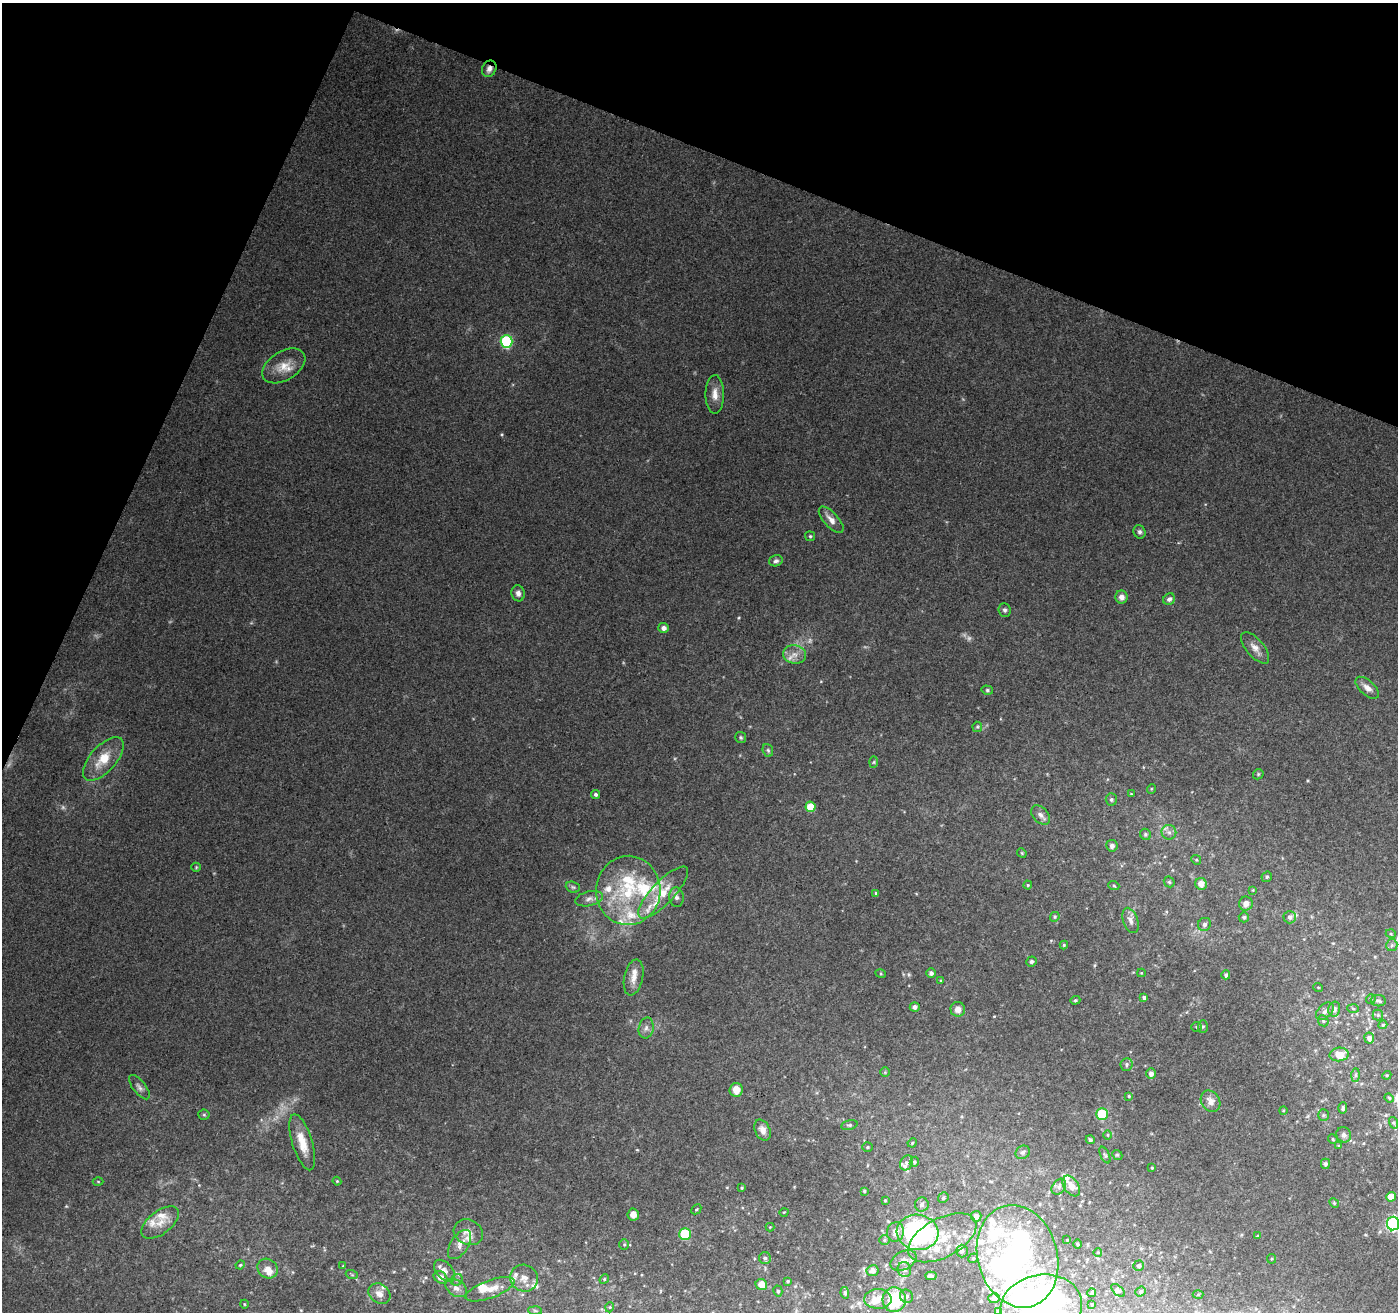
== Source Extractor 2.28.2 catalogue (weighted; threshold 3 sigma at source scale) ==
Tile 2 of 4 x 4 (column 2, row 1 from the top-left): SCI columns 1409-2804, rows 4206-5515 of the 5599 x 5726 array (HDU 1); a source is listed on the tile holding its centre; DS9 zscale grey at full resolution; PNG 1400 x 1314 px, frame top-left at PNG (2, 3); each listed source drawn as its Kron ellipse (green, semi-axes under 4 px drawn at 4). Shown black and unused: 20% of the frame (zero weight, under 3 of 4 exposures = <1% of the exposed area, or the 3 px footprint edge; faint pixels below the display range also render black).
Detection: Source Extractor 2.28.2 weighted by HDU 2 'WHT'; one run over the whole footprint, this tile lists its part. Background 0.175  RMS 0.0072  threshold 0.0325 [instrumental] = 3 sigma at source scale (4.5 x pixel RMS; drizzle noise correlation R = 1.50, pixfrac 1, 0.0396/0.0396 arcsec/px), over >= 5 px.
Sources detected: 225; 4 too faint to see at this stretch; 4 inside a brighter object's white glare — neither listed nor drawn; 33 inside a brighter listed object's ellipse — not listed separately; the other 184 listed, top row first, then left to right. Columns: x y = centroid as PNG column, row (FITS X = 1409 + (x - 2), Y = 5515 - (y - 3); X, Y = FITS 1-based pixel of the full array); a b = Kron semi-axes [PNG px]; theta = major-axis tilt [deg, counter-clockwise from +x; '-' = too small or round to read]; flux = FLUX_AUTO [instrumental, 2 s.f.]
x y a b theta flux
489 69 8 7 - 3.7
507 341 6 6 - 70
284 366 24 14 32 12
715 394 19 9 -90 7.5
831 520 16 7 -48 5.9
1139 532 7 6 - 2
810 536 5 5 - 1.1
776 561 7 5 17 2
518 593 8 6 -80 2.8
1121 597 6 6 - 3.7
1169 599 6 5 - 2.2
1005 610 7 6 - 1.9
663 628 5 5 - 3.2
1255 648 19 8 -50 6.1
794 654 11 9 -10 5.9
1367 688 14 7 -42 4.9
987 690 6 4 -15 1.2
977 727 5 5 - 1
741 737 5 5 - 1.2
768 750 6 5 - 1.3
103 759 27 13 48 18
874 762 6 4 88 0.87
1258 774 6 4 47 0.92
1151 789 5 3 - 0.62
596 794 4 4 - 1.9
1131 794 4 3 - 0.64
1111 799 6 5 - 1.4
810 807 5 5 - 17
1041 815 11 7 -45 3.3
1169 832 7 7 - 3.1
1145 834 6 5 - 1.4
1112 846 6 5 - 3.2
1022 853 5 4 - 0.78
1196 860 5 4 - 0.88
196 867 5 4 - 0.84
1267 877 5 5 - 1.1
1169 882 6 5 - 1.1
1201 884 6 5 - 5.6
1028 885 4 4 - 0.86
1114 886 5 3 - 0.85
573 887 7 5 -21 1.5
628 890 34 32 88 60
1253 890 4 4 - 0.6
663 892 34 11 46 20
876 893 4 3 - 1.1
676 897 10 7 -86 3
589 899 14 7 12 4.2
1246 904 7 6 - 4.6
1055 917 5 4 - 0.95
1244 917 5 5 - 1.2
1290 917 6 6 - 2.5
1130 920 13 7 -71 3.7
1204 924 7 6 - 2.4
1391 934 5 3 - 0.75
1064 945 4 4 - 0.95
1392 945 6 5 - 1.6
1031 961 5 5 - 1.5
931 973 5 5 - 2.2
1141 973 4 4 - 0.64
881 974 5 3 - 0.78
1226 975 4 4 - 1.9
634 977 18 9 78 7.3
941 981 4 4 - 0.77
1318 987 5 3 - 0.6
1144 997 4 4 - 2.2
1371 999 5 4 - 1.1
1075 1000 5 4 - 0.93
1378 1001 7 5 -7 1.7
915 1007 5 4 - 2.2
1353 1008 6 4 -4 1.1
958 1009 7 7 - 4.9
1334 1009 7 6 - 2.7
1325 1011 10 6 44 2.9
1378 1015 5 5 - 1.2
1323 1021 6 5 - 1.2
1383 1025 4 3 - 0.94
1203 1026 6 5 - 1.1
1197 1027 5 4 - 1
646 1028 10 7 79 3.2
1369 1038 5 5 - 3.6
1339 1054 9 7 4 11
1127 1064 6 6 - 1.6
885 1072 5 5 - 0.83
1151 1073 5 4 - 3.5
1355 1075 7 4 89 1.4
1387 1075 4 3 - 0.65
139 1087 14 6 -52 3
736 1090 7 6 - 8.3
1129 1096 4 4 - 0.91
1389 1098 5 4 - 0.88
1210 1101 11 9 -56 5
1343 1108 6 4 88 1.7
1283 1110 4 3 - 0.66
1102 1114 6 6 - 32
204 1115 5 5 - 1.1
1323 1115 6 5 - 1.3
1394 1123 6 4 -72 1.1
849 1125 8 5 15 1.5
762 1130 11 7 -64 4.6
1108 1135 5 3 - 0.68
1344 1135 8 7 - 2.7
1333 1139 5 4 - 0.95
1090 1140 5 4 - 1.2
302 1142 29 10 -73 14
912 1143 5 3 - 0.71
1339 1146 4 3 - 0.82
868 1147 5 4 - 0.91
1023 1152 7 6 - 1.8
1105 1155 9 4 -64 1.3
1117 1155 5 4 - 0.97
914 1162 5 4 - 1.5
906 1163 8 6 59 2.7
1325 1164 5 4 - 1.5
1152 1168 3 2 - 0.77
98 1181 5 3 - 0.72
337 1181 4 4 - 0.71
1071 1186 11 7 -55 7
1059 1187 9 6 51 2.5
742 1188 4 3 - 0.86
864 1191 3 3 - 0.81
1391 1197 5 5 - 7.8
943 1198 5 5 - 1.4
885 1200 3 3 - 0.66
1334 1203 5 4 - 0.89
922 1204 7 7 - 2.4
696 1209 5 3 - 0.79
784 1212 4 3 - 0.51
633 1215 6 5 - 5.7
976 1216 5 5 - 5
160 1222 22 11 37 10
1393 1224 7 6 - 110
770 1227 4 4 - 0.59
468 1232 15 12 -28 6.6
895 1232 10 8 73 5.6
917 1232 21 17 -7 140
685 1234 6 6 - 43
1257 1236 3 3 - 0.68
942 1238 37 19 28 33
884 1240 5 5 - 1.3
1067 1240 3 2 - 0.52
624 1244 5 5 - 1
1077 1244 5 3 - 0.7
460 1245 16 9 57 5.6
962 1251 6 5 - 1.7
1098 1252 4 3 - 0.59
1018 1256 52 40 -74 140
765 1258 6 6 - 1.9
973 1258 5 4 - 1.2
1272 1259 5 4 - 0.8
904 1260 14 9 27 5.2
240 1265 5 4 - 0.82
343 1266 4 4 - 0.58
1139 1266 5 5 - 1.7
267 1269 11 9 -38 7.3
904 1270 8 6 -73 2.3
444 1271 13 8 -48 4.7
873 1271 6 5 - 2.4
352 1275 6 4 -19 1
931 1276 6 4 -2 1.9
440 1277 7 5 -35 5.6
524 1278 14 13 - 8.1
604 1279 5 4 - 1
457 1280 6 5 - 1.6
788 1281 4 4 - 0.82
761 1284 6 5 - 6.6
456 1288 12 8 -32 4
490 1289 26 9 20 11
1118 1290 8 4 -42 1.5
778 1291 5 4 - 1.1
1141 1291 5 4 - 1.5
845 1293 6 4 -79 1.3
1092 1293 4 3 - 1.4
379 1294 12 9 -37 5.3
1198 1294 5 3 - 0.71
906 1296 7 6 - 1.7
994 1298 6 5 - 2.3
878 1299 14 10 -1 6
894 1300 12 11 - 35
244 1304 4 3 - 0.57
1092 1304 3 3 - 0.82
1041 1306 41 31 9 250
610 1307 5 3 - 0.66
535 1311 7 4 -2 1.3
998 1312 4 4 - 2
Overlapping masked pixels (flux is a lower limit): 1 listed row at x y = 489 69
Isophote crosses this tile's border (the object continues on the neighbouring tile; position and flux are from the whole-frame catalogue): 3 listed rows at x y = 1393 1224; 1041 1306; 998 1312
Unlisted compact peaks at least as high as the median listed source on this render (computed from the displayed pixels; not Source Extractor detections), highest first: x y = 739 618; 501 435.